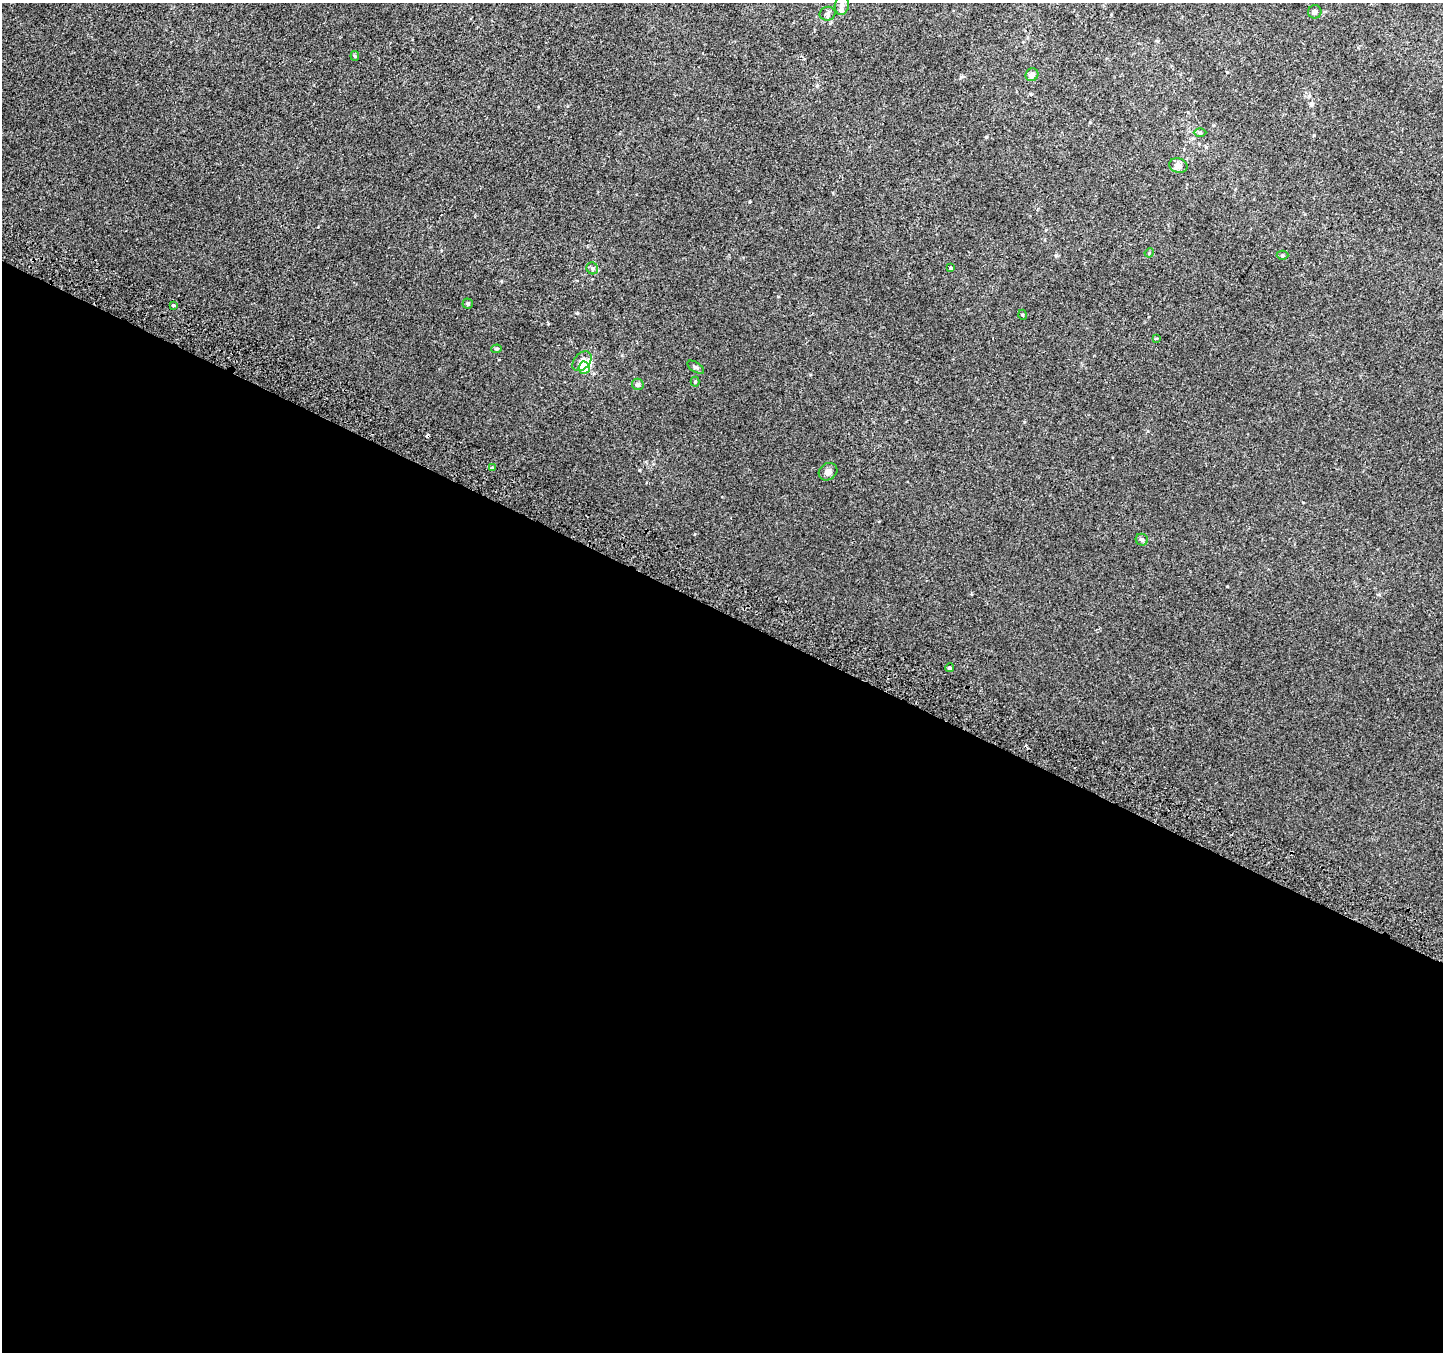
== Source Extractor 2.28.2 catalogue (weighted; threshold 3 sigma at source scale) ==
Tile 14 of 4 x 4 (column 2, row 4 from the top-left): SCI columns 1471-2911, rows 304-1653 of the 5815 x 5942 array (HDU 1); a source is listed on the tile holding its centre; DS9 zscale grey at full resolution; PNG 1445 x 1354 px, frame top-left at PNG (2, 3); each listed source drawn as its Kron ellipse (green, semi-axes under 4 px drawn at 4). Shown black and unused: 55% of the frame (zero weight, under 2 of 3 exposures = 2% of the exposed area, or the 3 px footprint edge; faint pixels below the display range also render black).
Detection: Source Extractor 2.28.2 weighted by HDU 2 'WHT'; one run over the whole footprint, this tile lists its part. Background 0.00453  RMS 0.0055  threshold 0.0247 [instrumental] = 3 sigma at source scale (4.5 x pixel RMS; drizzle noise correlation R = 1.50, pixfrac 1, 0.0396/0.0396 arcsec/px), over >= 5 px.
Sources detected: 29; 1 inside a brighter object's white glare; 2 cosmic-ray / hot-pixel residue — neither listed nor drawn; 1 inside a brighter listed object's ellipse — not listed separately; the other 25 listed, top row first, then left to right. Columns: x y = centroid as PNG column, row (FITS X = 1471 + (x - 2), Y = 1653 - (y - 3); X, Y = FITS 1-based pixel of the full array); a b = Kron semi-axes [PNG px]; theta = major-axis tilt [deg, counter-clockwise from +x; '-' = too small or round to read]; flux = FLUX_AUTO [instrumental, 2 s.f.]
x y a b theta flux
842 5 10 7 78 1.7
1315 12 7 6 - 1.4
828 14 8 7 - 1.6
355 56 5 4 - 0.64
1032 75 7 6 - 2.7
1200 133 6 4 0 0.72
1178 165 9 7 -12 3.3
1149 253 5 3 - 0.47
1282 255 6 4 0 0.8
592 268 6 5 - 1.3
951 268 3 3 - 1.8
468 303 5 5 - 0.92
173 305 3 3 - 1.7
1023 315 5 3 - 0.4
1156 338 4 2 - 0.51
497 349 5 4 - 0.88
582 361 11 7 46 4
696 367 9 5 -33 1.2
584 368 6 5 - 7.9
695 382 5 4 - 0.62
638 384 6 5 - 0.97
492 468 3 3 - 1.8
828 472 10 8 37 2.4
1142 540 6 5 - 1.3
949 668 4 4 - 0.83
Unlisted compact peaks at least as high as the median listed source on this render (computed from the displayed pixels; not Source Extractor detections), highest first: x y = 577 313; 639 470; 986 137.